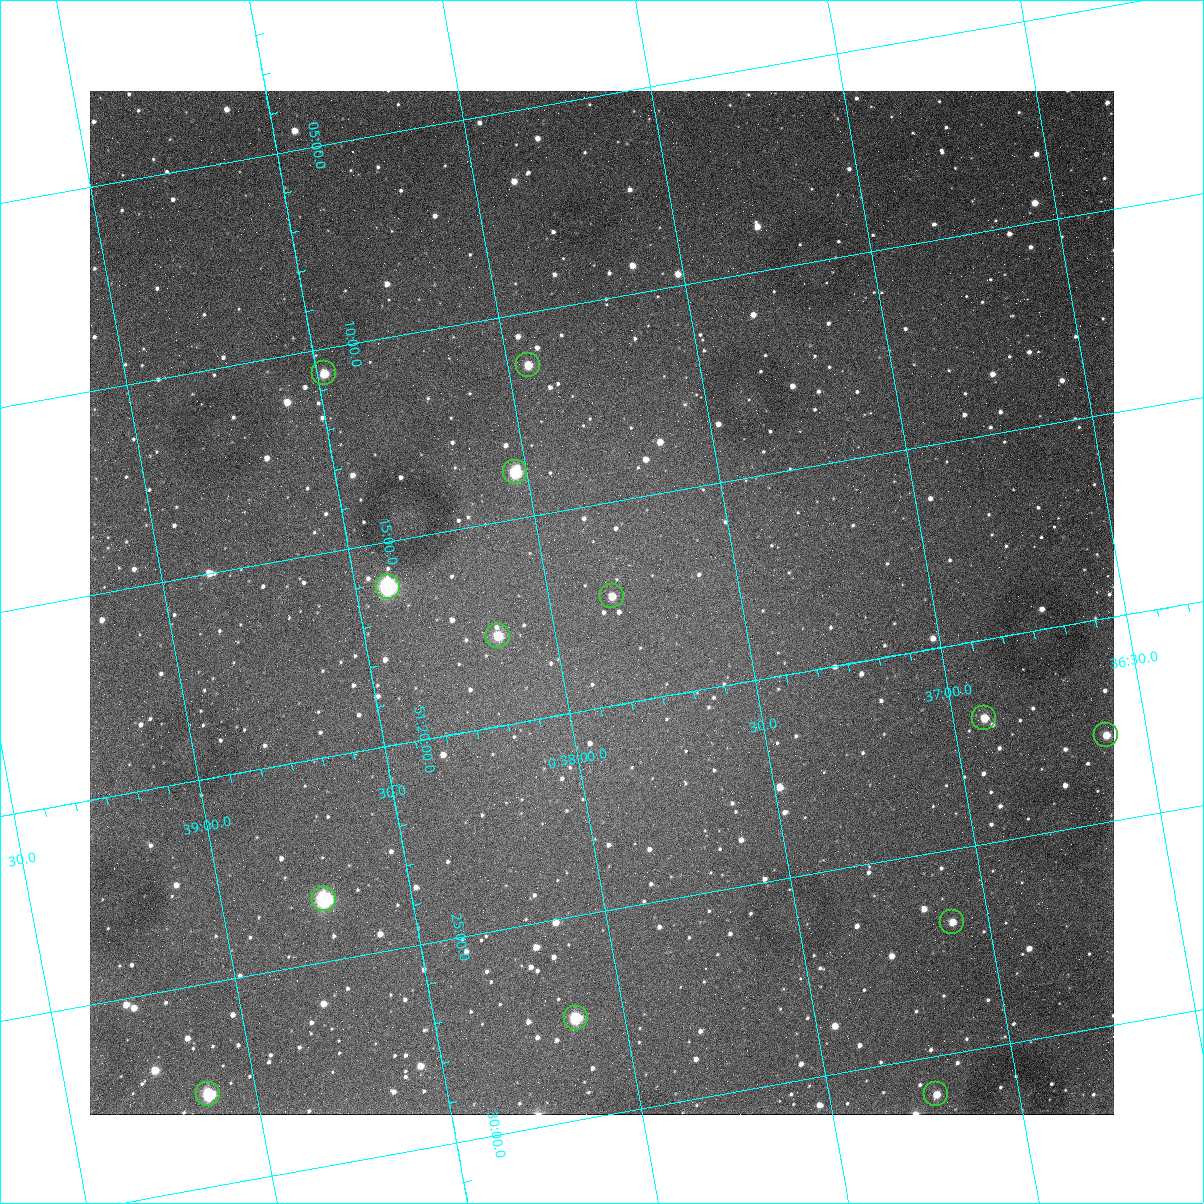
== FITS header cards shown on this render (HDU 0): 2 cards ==
NAXIS1  =                 1024
NAXIS2  =                 1024

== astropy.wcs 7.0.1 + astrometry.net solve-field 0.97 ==
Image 1024 x 1024 px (HDU 0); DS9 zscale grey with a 90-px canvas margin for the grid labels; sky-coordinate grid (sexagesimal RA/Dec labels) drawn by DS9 from the SOLVED WCS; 13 Tycho-2 reference stars matched to detected sources circled (green)
Header WCS: none
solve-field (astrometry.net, Tycho-2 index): SOLVED blind (the file carries no WCS)
Solved WCS: RA---TAN-SIP/DEC--TAN-SIP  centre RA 00:37:52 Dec +51:17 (9.47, +51.29 deg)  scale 1.49 arcsec/px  FOV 25.5' x 25.5'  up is -170 deg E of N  parity flipped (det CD > 0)
(file carries no celestial WCS; the grid is the blind solution)
Tycho-2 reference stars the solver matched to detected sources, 13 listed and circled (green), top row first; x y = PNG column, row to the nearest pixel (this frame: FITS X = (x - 90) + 1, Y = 1024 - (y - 91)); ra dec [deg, ICRS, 3 dp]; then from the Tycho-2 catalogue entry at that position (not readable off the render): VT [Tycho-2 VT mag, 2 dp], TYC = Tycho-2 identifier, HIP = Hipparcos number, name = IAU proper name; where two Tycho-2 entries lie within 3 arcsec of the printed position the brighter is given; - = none
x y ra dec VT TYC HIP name
528 365 9.486 +51.188 10.87 3261-2086-1 - -
324 373 9.620 +51.177 10.71 3261-2090-1 - -
515 472 9.507 +51.231 9.24 3261-2068-1 - -
388 587 9.604 +51.268 7.70 3261-1879-1 3018 -
612 596 9.459 +51.289 11.04 3261-1703-1 - -
498 636 9.538 +51.296 10.24 3261-1493-1 - -
984 718 9.229 +51.365 11.03 3261-2198-1 - -
1106 735 9.152 +51.381 11.06 3261-1519-1 - -
324 899 9.683 +51.391 7.88 3261-1837-1 - -
952 922 9.274 +51.446 10.91 3261-1253-1 - -
576 1018 9.532 +51.458 9.03 3261-1423-1 - -
208 1094 9.782 +51.462 9.45 3261-1155-1 - -
936 1094 9.305 +51.516 11.13 3261-2117-1 - -